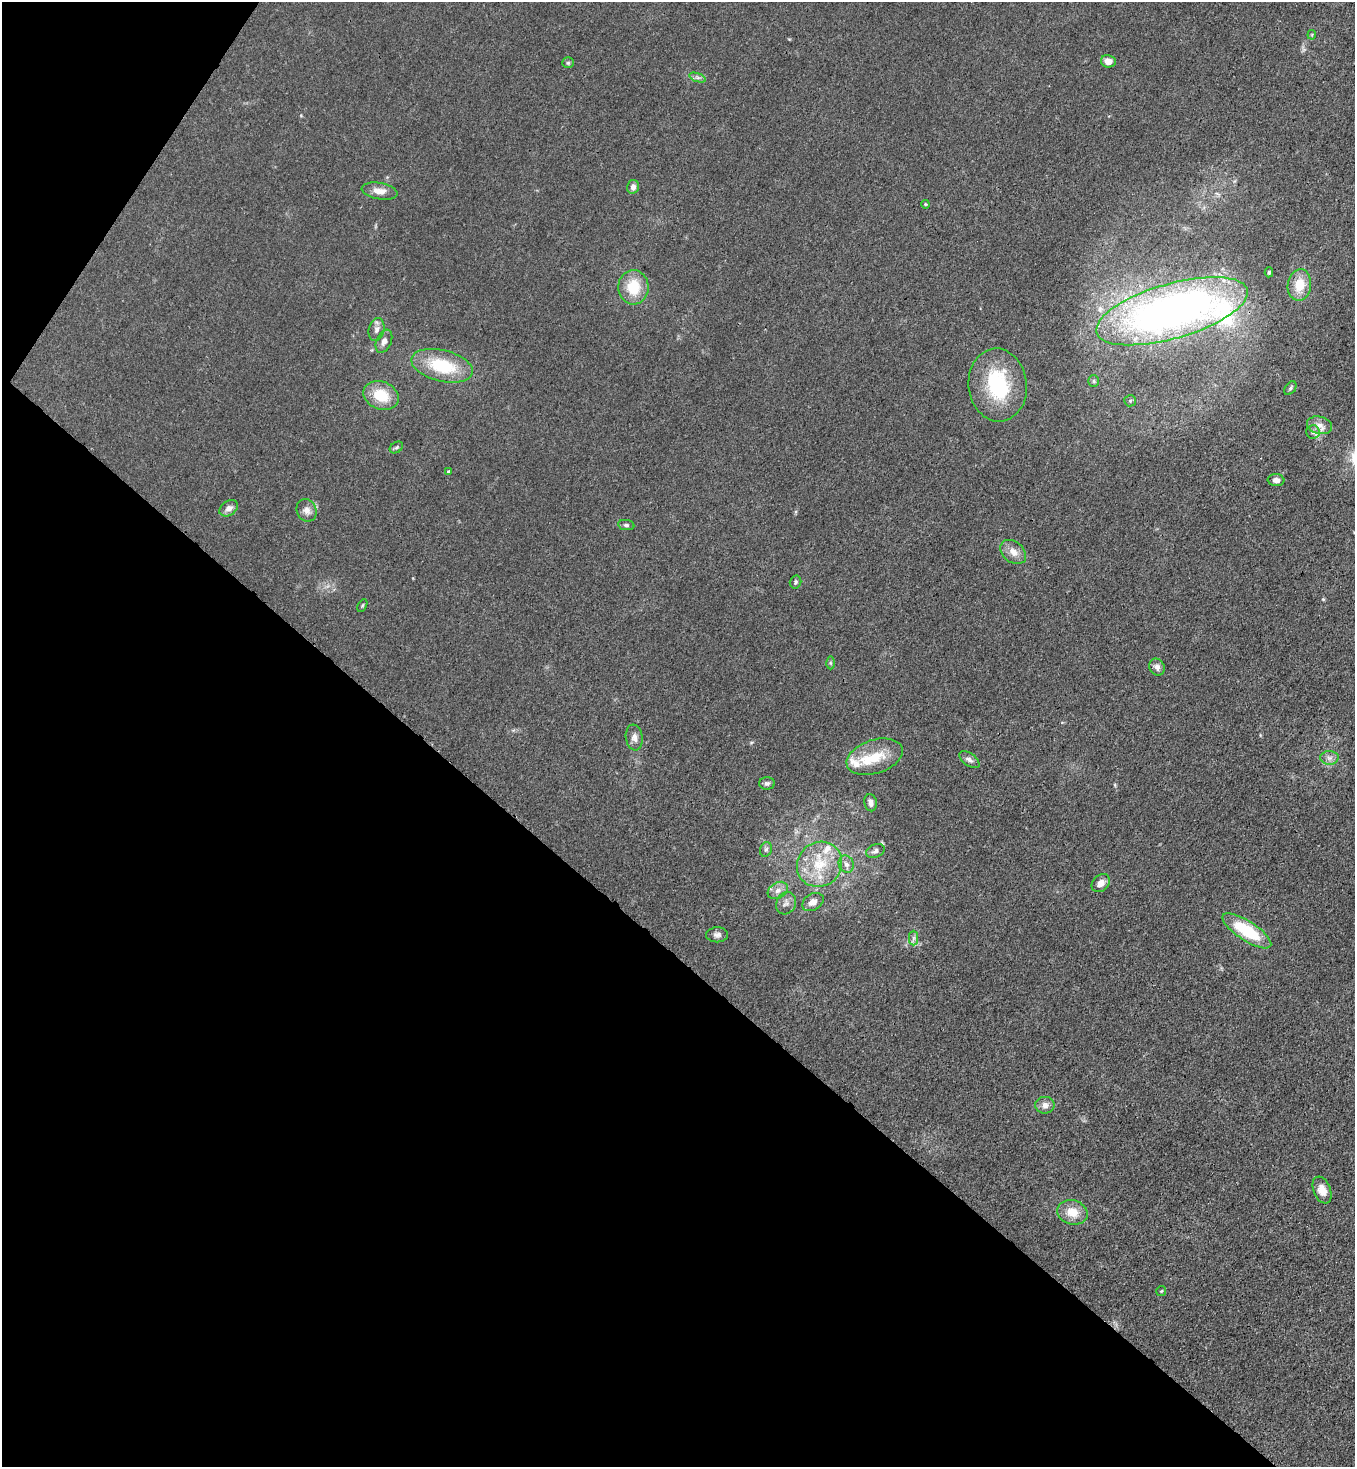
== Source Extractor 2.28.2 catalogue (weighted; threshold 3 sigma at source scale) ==
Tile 9 of 4 x 4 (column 1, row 3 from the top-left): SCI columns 372-1724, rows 1529-2993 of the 6008 x 5986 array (HDU 1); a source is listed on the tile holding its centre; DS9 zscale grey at full resolution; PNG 1357 x 1469 px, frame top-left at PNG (2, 2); each listed source drawn as its Kron ellipse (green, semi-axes under 4 px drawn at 4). Shown black and unused: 37% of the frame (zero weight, under 3 of 4 exposures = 7% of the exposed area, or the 3 px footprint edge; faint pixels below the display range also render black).
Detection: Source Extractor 2.28.2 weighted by HDU 2 'WHT'; one run over the whole footprint, this tile lists its part. Background 0.0188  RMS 0.0028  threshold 0.0125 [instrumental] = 3 sigma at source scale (4.5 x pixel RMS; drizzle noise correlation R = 1.50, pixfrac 1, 0.05/0.05 arcsec/px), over >= 5 px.
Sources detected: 58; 1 inside a brighter object's white glare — neither listed nor drawn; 4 inside a brighter listed object's ellipse — not listed separately; the other 53 listed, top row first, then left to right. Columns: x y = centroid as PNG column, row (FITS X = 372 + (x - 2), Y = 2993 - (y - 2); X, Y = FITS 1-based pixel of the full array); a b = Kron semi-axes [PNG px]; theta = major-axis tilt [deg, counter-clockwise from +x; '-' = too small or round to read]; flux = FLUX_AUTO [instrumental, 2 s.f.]
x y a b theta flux
1312 35 5 4 - 0.28
1108 61 7 6 - 2.1
568 63 5 5 - 0.39
698 77 9 4 -19 0.66
633 187 7 6 - 1.2
380 191 18 8 -9 2.5
925 204 4 3 - 0.24
1269 272 5 4 - 0.48
1299 285 16 11 81 5.8
633 287 17 15 -88 8
1172 311 78 27 16 160
377 330 12 7 77 1.4
384 341 12 7 66 1.4
442 366 31 15 -14 14
1094 381 6 5 - 0.48
998 385 36 29 -84 20
1290 388 7 5 53 0.56
381 395 18 14 -22 7.7
1130 401 6 5 - 0.44
1320 425 13 8 -14 2
1313 432 7 6 - 0.95
396 447 7 5 33 0.51
449 472 3 3 - 0.51
1276 480 8 6 -6 1.2
229 508 10 7 34 1.6
307 510 11 9 -68 1.6
626 525 8 5 -8 0.58
1013 552 14 10 -39 2.4
795 582 6 5 - 0.52
362 606 7 4 59 0.33
830 663 6 4 -89 0.4
1157 667 9 7 -58 1.4
634 737 13 8 -81 1.5
875 757 29 17 18 8.1
1329 758 9 7 0 1.1
969 760 11 6 -36 1
767 783 8 6 1 0.69
871 803 8 6 -78 1.1
766 849 8 5 73 0.68
875 851 9 6 23 0.95
820 864 23 21 43 11
846 864 9 7 -66 1.3
1101 883 10 7 43 1.8
778 890 11 8 32 1.6
813 902 11 8 32 2.1
786 903 11 9 62 1.5
1247 931 28 9 -33 15
717 935 11 7 0 1.1
914 938 7 4 89 0.63
1045 1105 9 8 - 1.6
1322 1190 14 8 -68 2.9
1072 1212 15 12 -16 4.4
1161 1291 5 5 - 0.32